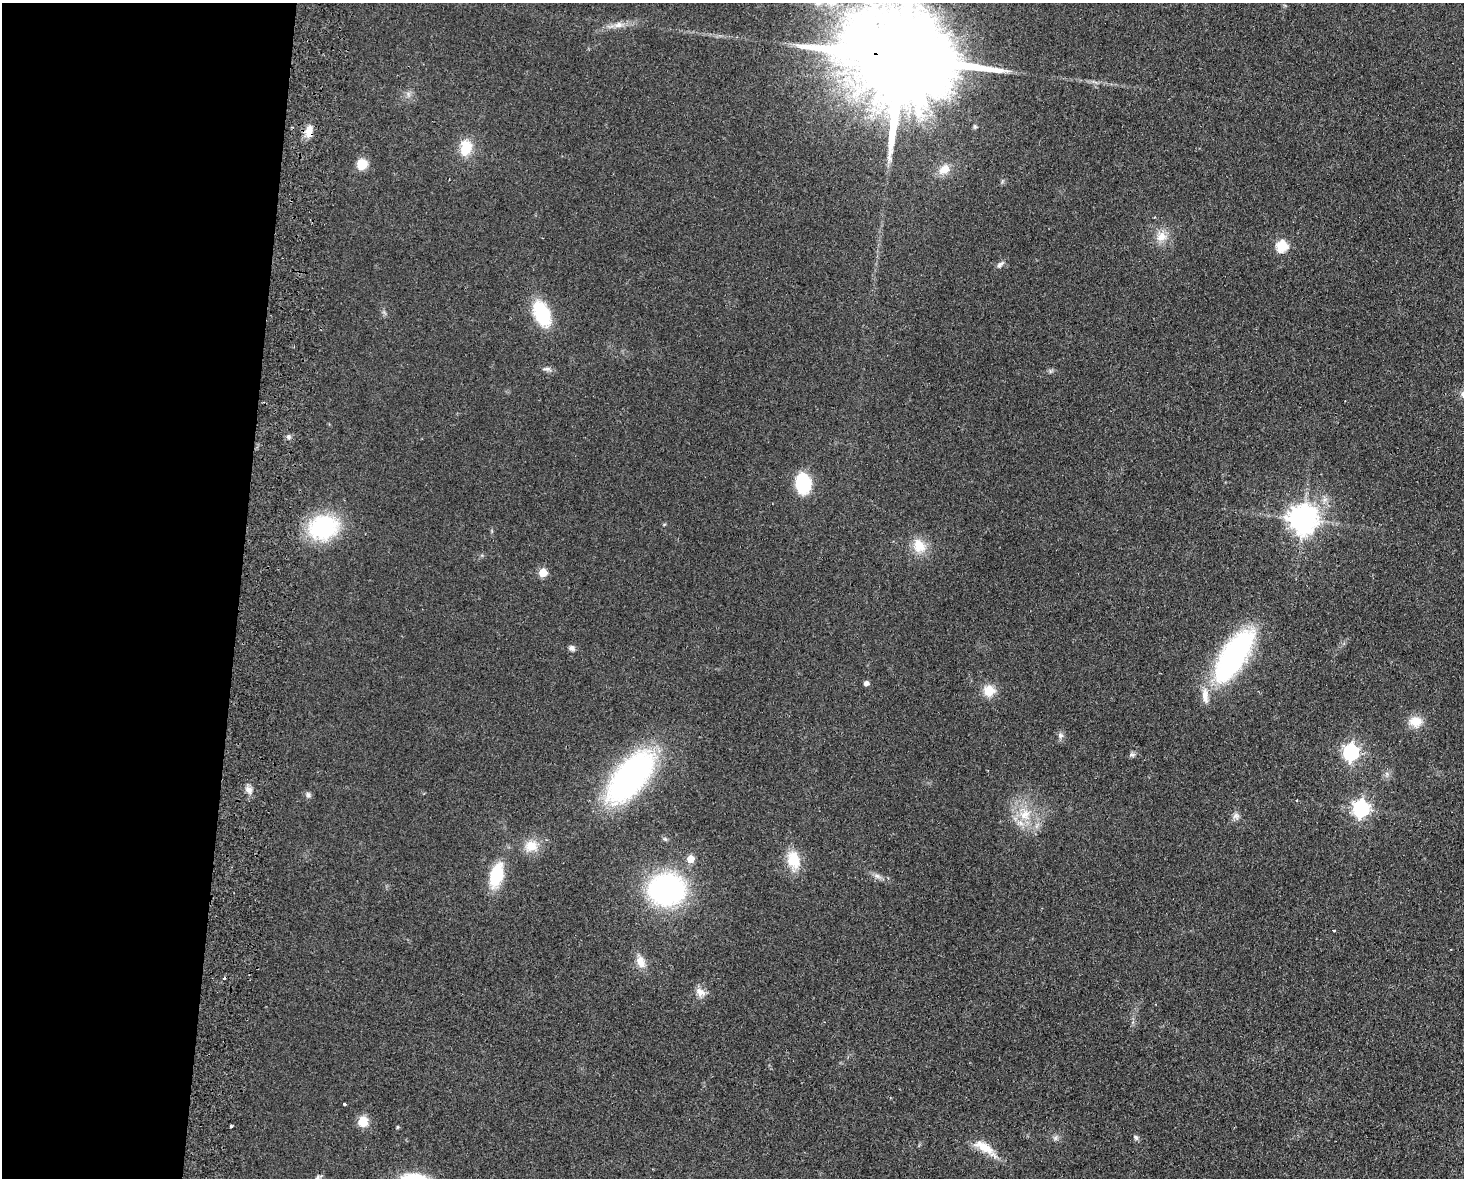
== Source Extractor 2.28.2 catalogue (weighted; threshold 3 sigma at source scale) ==
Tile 4 of 3 x 4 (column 1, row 2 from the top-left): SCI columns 170-1631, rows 2362-3537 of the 4838 x 4724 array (HDU 1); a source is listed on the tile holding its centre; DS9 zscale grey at full resolution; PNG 1466 x 1180 px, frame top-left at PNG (2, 3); no overlay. Shown black and unused: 16% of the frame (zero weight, under 2 of 3 exposures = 3% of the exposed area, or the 3 px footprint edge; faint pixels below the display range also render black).
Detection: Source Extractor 2.28.2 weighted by HDU 2 'WHT'; one run over the whole footprint, this tile lists its part. Background 0.0998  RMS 0.0086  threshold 0.0385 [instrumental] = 3 sigma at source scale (4.5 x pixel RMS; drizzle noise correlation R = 1.50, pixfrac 1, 0.05/0.05 arcsec/px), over >= 5 px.
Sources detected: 53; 1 cosmic-ray / hot-pixel residue — not listed; the other 52 listed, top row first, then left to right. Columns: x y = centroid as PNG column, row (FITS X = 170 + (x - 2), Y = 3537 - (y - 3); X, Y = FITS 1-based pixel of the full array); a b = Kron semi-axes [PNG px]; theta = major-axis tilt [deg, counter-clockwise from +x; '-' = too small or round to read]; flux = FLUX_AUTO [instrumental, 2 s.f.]
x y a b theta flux
618 25 13 8 14 6.1
902 58 43 22 -11 34000
309 131 16 8 87 9.3
466 148 17 12 80 21
362 164 12 11 - 12
944 169 16 11 40 11
1161 236 15 14 - 11
1282 246 6 6 - 69
1000 264 12 6 39 3.1
542 313 23 13 -67 57
547 369 12 6 -7 2.9
289 437 6 4 -90 1.5
803 483 14 10 -84 67
1303 519 9 9 - 1200
323 527 26 21 15 89
919 546 20 17 -62 16
543 572 5 5 - 26
572 648 8 6 -38 2.7
1233 656 49 20 58 200
866 683 4 4 - 4.7
989 691 13 13 - 14
1205 695 24 9 -85 10
1415 721 17 14 -4 13
1061 735 7 7 - 2.9
1351 752 7 6 - 270
1132 755 9 6 -11 2.1
1387 774 7 4 -72 1.9
631 776 52 24 50 250
249 790 11 7 -57 4.5
308 795 8 7 - 2.3
1296 800 4 2 - 0.84
1361 808 7 7 - 270
1025 815 18 18 - 22
1236 816 9 9 - 3.8
531 846 17 14 12 14
690 859 5 5 - 19
793 860 22 15 -81 21
496 875 25 13 72 38
877 876 9 6 -35 3.2
666 889 29 25 5 190
1334 930 3 3 - 1.4
1451 949 2 2 - 0.83
641 962 17 11 -70 9.3
700 992 15 10 -35 6.9
344 1104 3 3 - 1.1
363 1121 11 10 - 12
231 1126 3 3 - 1.7
397 1127 4 4 - 1.1
1136 1137 8 5 -49 1.9
1055 1138 7 6 - 2.2
985 1148 35 11 -34 17
318 1177 11 4 24 2
Overlapping masked pixels (flux is a lower limit): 2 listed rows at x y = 902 58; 309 131
Isophote crosses this tile's border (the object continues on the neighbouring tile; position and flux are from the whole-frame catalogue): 1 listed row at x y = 902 58